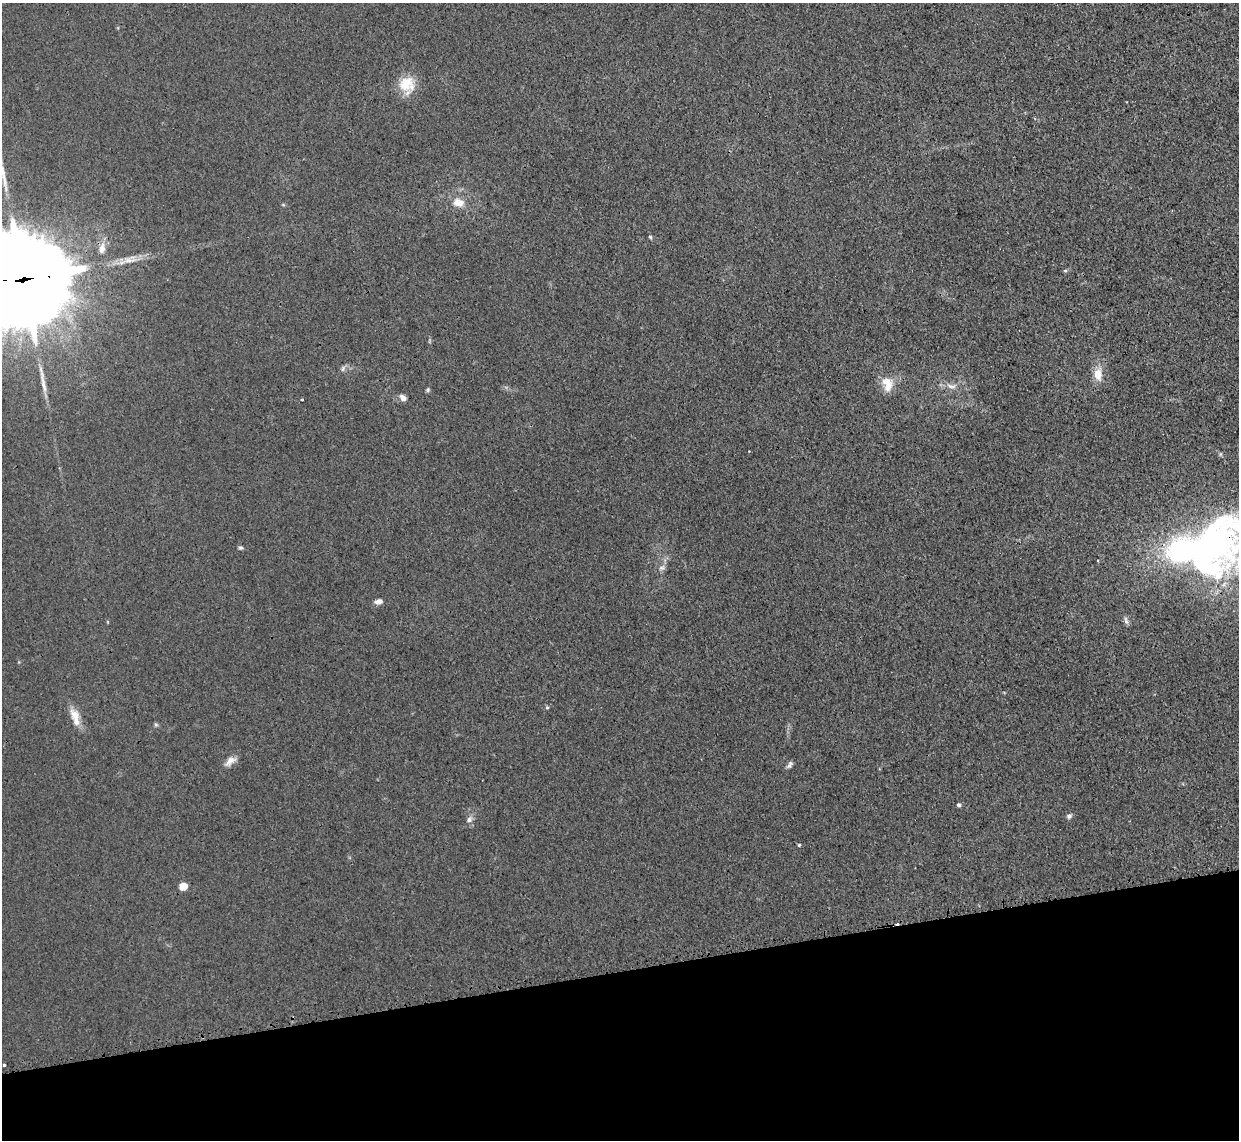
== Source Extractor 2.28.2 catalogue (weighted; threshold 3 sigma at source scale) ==
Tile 14 of 4 x 4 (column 2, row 4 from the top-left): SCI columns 1265-2501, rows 155-1292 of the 5002 x 4979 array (HDU 1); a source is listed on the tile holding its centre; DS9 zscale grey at full resolution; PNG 1241 x 1142 px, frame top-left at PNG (2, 3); no overlay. Shown black and unused: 15% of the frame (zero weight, under 3 of 4 exposures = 3% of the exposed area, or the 3 px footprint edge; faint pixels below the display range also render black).
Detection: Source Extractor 2.28.2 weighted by HDU 2 'WHT'; one run over the whole footprint, this tile lists its part. Background 0.0232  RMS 0.004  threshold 0.018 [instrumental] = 3 sigma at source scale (4.5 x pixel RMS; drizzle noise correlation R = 1.50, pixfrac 1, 0.05/0.05 arcsec/px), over >= 5 px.
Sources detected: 40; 2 inside a brighter object's white glare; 1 cosmic-ray / hot-pixel residue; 2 long thin detections or spike segments (spike, bleed or trail) — not listed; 4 inside a brighter listed object's ellipse — not listed separately; the other 31 listed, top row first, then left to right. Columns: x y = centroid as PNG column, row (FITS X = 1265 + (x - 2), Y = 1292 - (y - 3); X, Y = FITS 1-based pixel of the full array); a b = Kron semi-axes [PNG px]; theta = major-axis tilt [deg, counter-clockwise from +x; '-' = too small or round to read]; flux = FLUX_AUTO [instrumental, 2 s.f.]
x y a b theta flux
407 84 22 21 - 10
458 203 16 11 -14 5.4
283 205 6 4 -1 0.47
650 237 6 4 -68 0.7
102 248 18 9 82 3.7
1065 271 6 5 - 0.62
24 279 42 21 10 21000
343 369 9 5 63 1.1
1098 374 16 11 -90 6.2
887 381 19 11 3 5.3
951 386 17 8 -11 3.4
428 390 6 5 - 0.66
403 398 8 6 -45 2.2
749 451 3 2 - 0.3
1216 540 79 54 -59 140
241 548 6 5 - 0.82
1098 561 3 2 - 0.4
662 568 10 7 18 1.6
379 602 9 6 10 2.2
1126 620 11 5 -75 1.3
547 707 5 4 - 0.52
75 716 22 12 -59 5.6
156 725 6 5 - 0.72
230 761 17 9 39 3.3
789 765 11 5 48 1.3
959 805 5 5 - 0.81
1069 816 7 6 - 1.2
469 819 11 7 53 1.9
799 845 4 4 - 0.53
183 886 5 5 - 14
4 1065 3 3 - 0.87
Overlapping masked pixels (flux is a lower limit): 2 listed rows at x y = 24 279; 1216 540
Isophote crosses this tile's border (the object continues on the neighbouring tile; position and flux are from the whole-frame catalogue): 2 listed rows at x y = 24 279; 1216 540